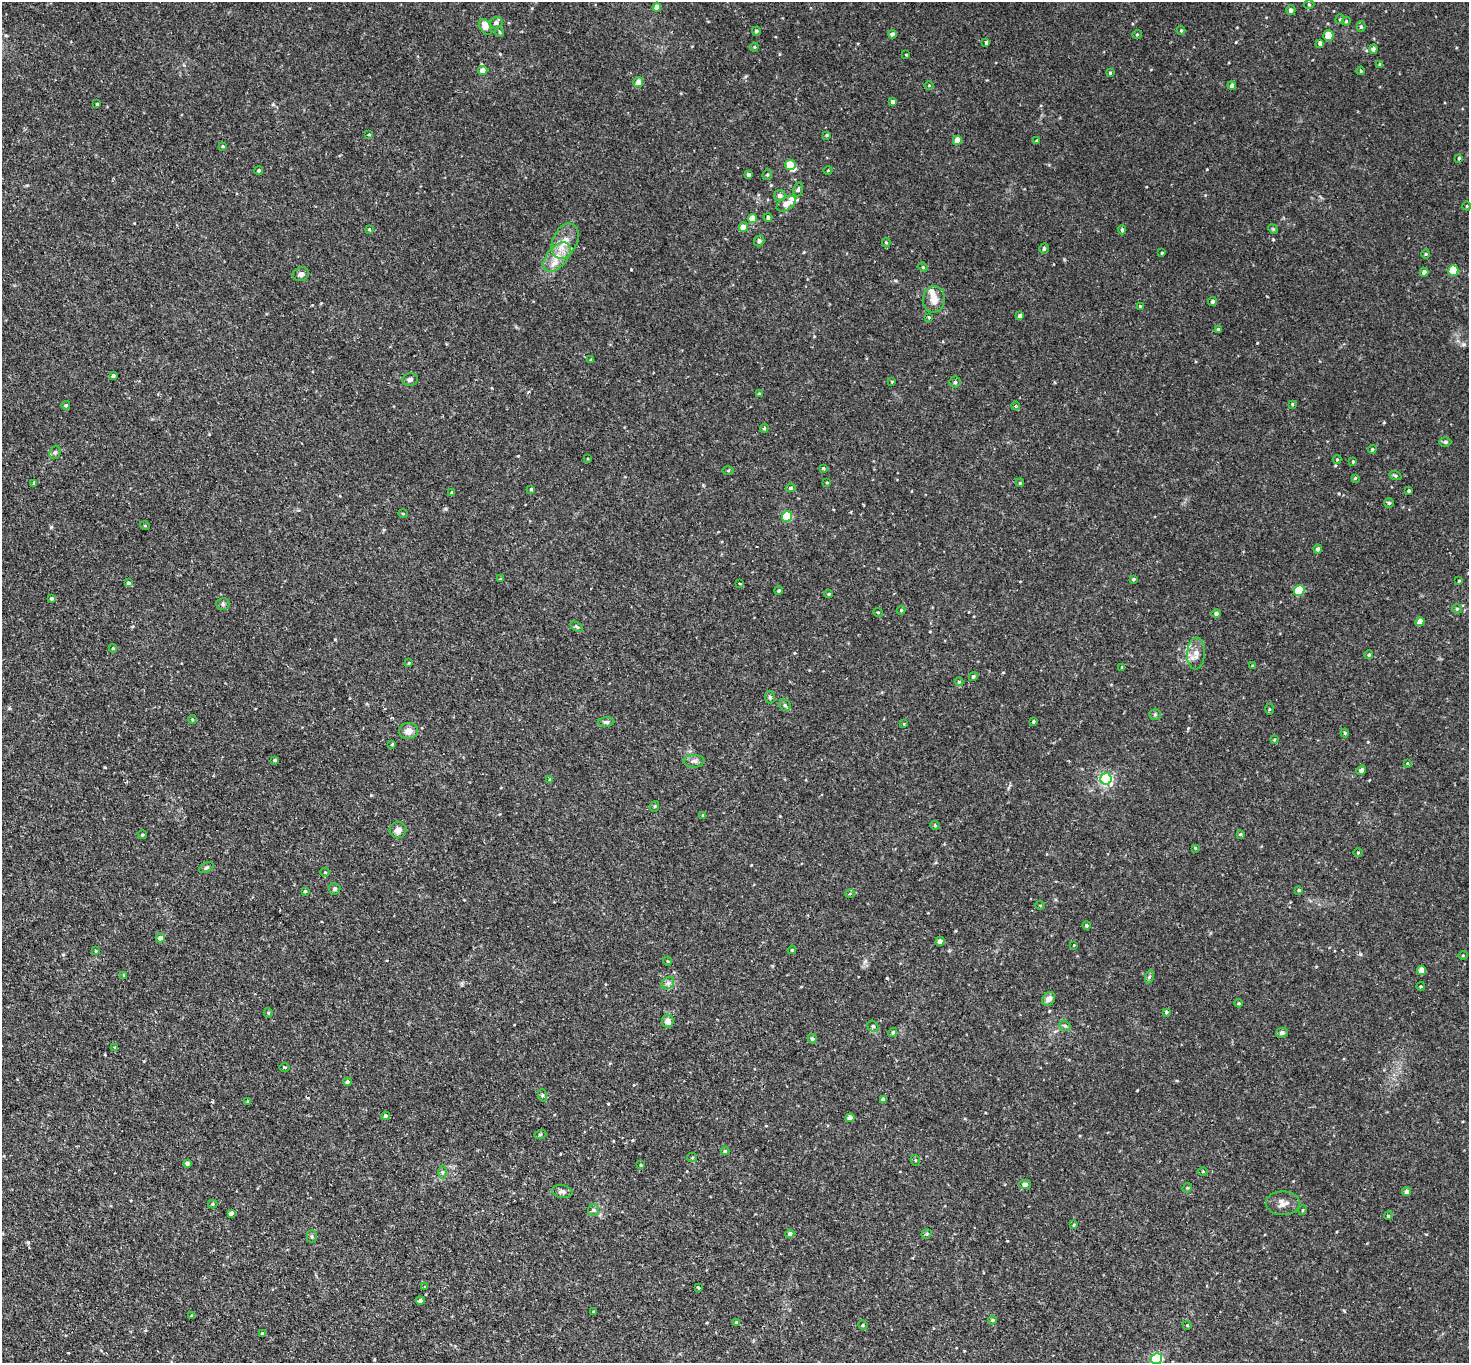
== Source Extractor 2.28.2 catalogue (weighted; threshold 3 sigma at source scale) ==
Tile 7 of 4 x 4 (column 3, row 2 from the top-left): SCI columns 2978-4444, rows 3043-4403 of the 5953 x 5945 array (HDU 1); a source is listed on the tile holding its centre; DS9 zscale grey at full resolution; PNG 1471 x 1365 px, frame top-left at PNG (2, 2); each listed source drawn as its Kron ellipse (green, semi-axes under 4 px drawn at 4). Shown black and unused: <1% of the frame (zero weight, under 2 of 3 exposures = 3% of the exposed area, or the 3 px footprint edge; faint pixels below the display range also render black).
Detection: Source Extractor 2.28.2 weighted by HDU 2 'WHT'; one run over the whole footprint, this tile lists its part. Background 0.0589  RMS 0.005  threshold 0.0224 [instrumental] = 3 sigma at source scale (4.5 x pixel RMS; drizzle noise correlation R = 1.50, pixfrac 1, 0.05/0.05 arcsec/px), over >= 5 px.
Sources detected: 226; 1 inside a brighter object's white glare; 2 cosmic-ray / hot-pixel residue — neither listed nor drawn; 4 inside a brighter listed object's ellipse — not listed separately; the other 219 listed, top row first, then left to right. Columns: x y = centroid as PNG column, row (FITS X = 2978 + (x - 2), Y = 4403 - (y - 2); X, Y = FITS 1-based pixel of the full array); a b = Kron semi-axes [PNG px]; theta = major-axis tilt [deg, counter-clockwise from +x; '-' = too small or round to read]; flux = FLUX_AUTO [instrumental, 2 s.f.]
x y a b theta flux
1309 5 5 3 - 0.44
657 7 4 4 - 3.7
1291 10 5 4 - 1.5
1340 19 5 3 - 0.39
1346 21 4 3 - 0.51
496 23 6 5 - 1.6
486 27 8 5 -55 3.5
1361 27 5 4 - 0.78
1181 30 4 4 - 0.5
756 31 4 4 - 0.86
500 32 5 4 - 0.58
892 34 4 4 - 1.2
1137 34 5 3 - 0.37
1328 35 5 5 - 7.7
986 43 3 3 - 1.4
1320 43 4 4 - 1.3
754 47 4 4 - 0.45
1373 49 5 4 - 1.3
906 55 3 2 - 0.32
1380 64 4 3 - 0.55
483 71 4 4 - 3.8
1361 71 4 3 - 0.42
1110 73 3 3 - 0.48
638 82 5 5 - 3
929 85 4 3 - 0.35
1232 86 4 4 - 1.5
893 102 4 4 - 1.8
97 104 3 3 - 0.41
369 135 3 3 - 1.7
827 135 4 3 - 0.55
957 140 5 4 - 6.1
1036 141 4 2 - 0.37
223 146 4 3 - 0.48
1459 158 4 3 - 0.54
790 165 5 5 - 9.4
259 170 4 4 - 0.71
828 170 4 3 - 0.33
767 174 6 4 68 0.64
748 175 4 3 - 1.3
798 189 7 4 72 0.95
780 196 6 5 - 1.7
786 204 11 6 31 4.9
1467 206 4 3 - 0.33
768 217 4 4 - 0.94
753 218 4 4 - 5.5
743 227 4 4 - 6.5
369 229 4 3 - 0.44
1273 229 5 4 - 0.54
1122 230 5 4 - 0.74
565 241 18 12 66 6.7
759 241 5 5 - 1.3
886 243 5 4 - 0.49
1044 249 5 4 - 0.91
1162 253 3 3 - 0.5
1426 254 4 4 - 0.53
557 257 17 10 49 6.7
923 267 5 4 - 0.5
1453 270 5 5 - 14
1424 272 4 4 - 1.5
301 274 8 7 - 1.7
934 299 13 11 84 4.1
1213 301 4 4 - 1.1
1140 306 3 3 - 0.38
1020 316 4 4 - 1.9
929 317 3 2 - 0.62
1219 329 4 3 - 0.73
591 360 3 3 - 0.84
113 376 4 3 - 1.1
410 379 7 6 - 1.3
892 382 3 3 - 0.45
955 382 5 5 - 0.77
759 394 4 4 - 0.58
1292 404 3 3 - 0.45
66 405 4 4 - 0.76
1015 406 4 3 - 0.45
764 428 4 3 - 0.58
1445 442 6 5 - 0.8
1372 449 4 4 - 0.61
55 452 7 5 67 0.95
588 459 3 2 - 0.32
1337 459 4 4 - 0.41
1353 462 4 3 - 0.52
823 468 3 3 - 0.58
728 470 5 4 - 0.53
1395 476 6 4 -19 0.66
1355 478 4 3 - 0.45
827 482 4 2 - 0.37
34 483 3 3 - 1.1
1020 483 4 3 - 0.39
791 488 4 4 - 0.83
531 489 4 4 - 0.55
1409 491 4 3 - 0.63
452 493 4 3 - 0.97
1389 503 4 4 - 0.74
403 514 4 3 - 0.36
787 516 5 5 - 26
145 526 5 3 - 0.42
1318 549 4 4 - 1.2
501 579 4 3 - 0.47
1133 579 4 4 - 0.72
1459 581 4 3 - 0.38
128 583 3 3 - 2
740 584 3 3 - 1
779 590 4 4 - 0.7
1299 590 5 5 - 22
829 594 4 3 - 0.5
52 598 4 4 - 1
223 604 7 6 - 1
1457 609 5 4 - 0.6
901 610 4 4 - 0.52
878 612 5 3 - 0.41
1216 613 4 4 - 1.1
1420 622 4 4 - 4.2
577 627 7 4 -30 0.8
113 648 4 3 - 0.57
1196 654 16 9 87 3.7
1369 655 4 4 - 0.67
409 663 3 3 - 0.39
1253 666 4 3 - 0.64
1122 667 3 3 - 0.39
973 677 5 4 - 0.79
959 682 4 4 - 0.47
770 697 6 5 - 0.89
785 705 6 5 - 0.85
1269 709 5 3 - 0.53
1155 714 6 5 - 0.79
192 719 4 3 - 0.39
606 722 8 5 3 1.2
1033 722 3 3 - 0.55
904 724 3 3 - 0.44
409 731 9 8 - 3.7
1345 733 4 4 - 0.47
1274 740 4 4 - 0.48
392 744 3 3 - 0.44
275 760 3 3 - 0.68
694 761 10 6 0 1.7
1407 763 4 3 - 0.37
1361 770 5 4 - 1.6
1106 779 6 5 - 76
550 780 4 4 - 0.52
655 806 5 3 - 0.45
703 815 3 3 - 0.35
935 825 4 4 - 0.51
398 830 8 8 - 2.3
1240 834 4 3 - 0.53
142 835 5 3 - 0.61
1195 848 3 3 - 0.52
1358 853 4 3 - 0.39
206 868 8 4 27 0.91
325 872 5 4 - 0.52
335 889 6 5 - 0.99
1299 890 4 3 - 0.59
305 891 4 4 - 0.6
850 893 4 3 - 0.43
1040 905 5 3 - 0.37
1086 925 4 4 - 0.63
160 938 4 4 - 2
940 941 4 4 - 2.1
1074 945 3 2 - 0.62
792 950 4 3 - 0.45
96 951 4 3 - 0.49
1463 955 5 3 - 0.41
667 961 4 3 - 0.35
1421 971 4 4 - 5.7
124 975 3 3 - 0.55
1149 977 7 4 71 0.69
668 983 7 5 45 1.3
1421 986 4 3 - 0.48
1049 999 7 6 - 2.6
1239 1003 4 3 - 0.55
1166 1012 4 3 - 0.76
268 1013 5 4 - 0.6
668 1021 6 6 - 2.4
873 1026 6 5 - 0.7
1065 1026 6 4 -42 0.87
893 1033 4 4 - 0.92
1282 1033 6 5 - 1.2
812 1039 5 4 - 0.99
115 1047 4 3 - 0.38
285 1067 5 2 - 0.47
347 1082 4 4 - 1
542 1095 6 4 -72 0.61
883 1099 4 3 - 1.1
248 1101 4 3 - 0.49
385 1116 4 4 - 0.82
850 1118 4 4 - 3.1
540 1135 6 4 20 0.59
725 1151 4 4 - 0.71
692 1158 5 4 - 0.56
915 1160 5 3 - 0.42
187 1163 4 4 - 1.2
641 1165 4 3 - 0.38
1203 1171 5 3 - 0.49
442 1172 6 4 89 0.98
1025 1184 6 4 -2 1.5
1187 1188 5 4 - 0.48
1406 1191 4 4 - 1.6
562 1192 10 6 -9 1.6
1283 1203 17 12 0 3.7
212 1204 5 4 - 0.64
593 1210 6 5 - 0.86
1303 1210 5 3 - 0.42
231 1213 4 4 - 1.4
1388 1216 4 3 - 0.43
1074 1225 4 4 - 0.4
790 1234 4 4 - 1.9
927 1234 5 4 - 0.63
312 1237 6 5 - 0.73
425 1287 3 2 - 0.55
698 1287 3 3 - 1.2
420 1301 4 4 - 1.3
593 1312 3 3 - 0.45
192 1316 4 3 - 0.83
992 1320 4 3 - 0.57
736 1322 4 4 - 0.47
863 1325 5 4 - 0.53
1187 1325 4 3 - 0.39
263 1334 3 3 - 0.85
1157 1359 5 5 - 50
Isophote crosses this tile's border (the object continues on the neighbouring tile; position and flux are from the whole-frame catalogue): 1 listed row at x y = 1157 1359